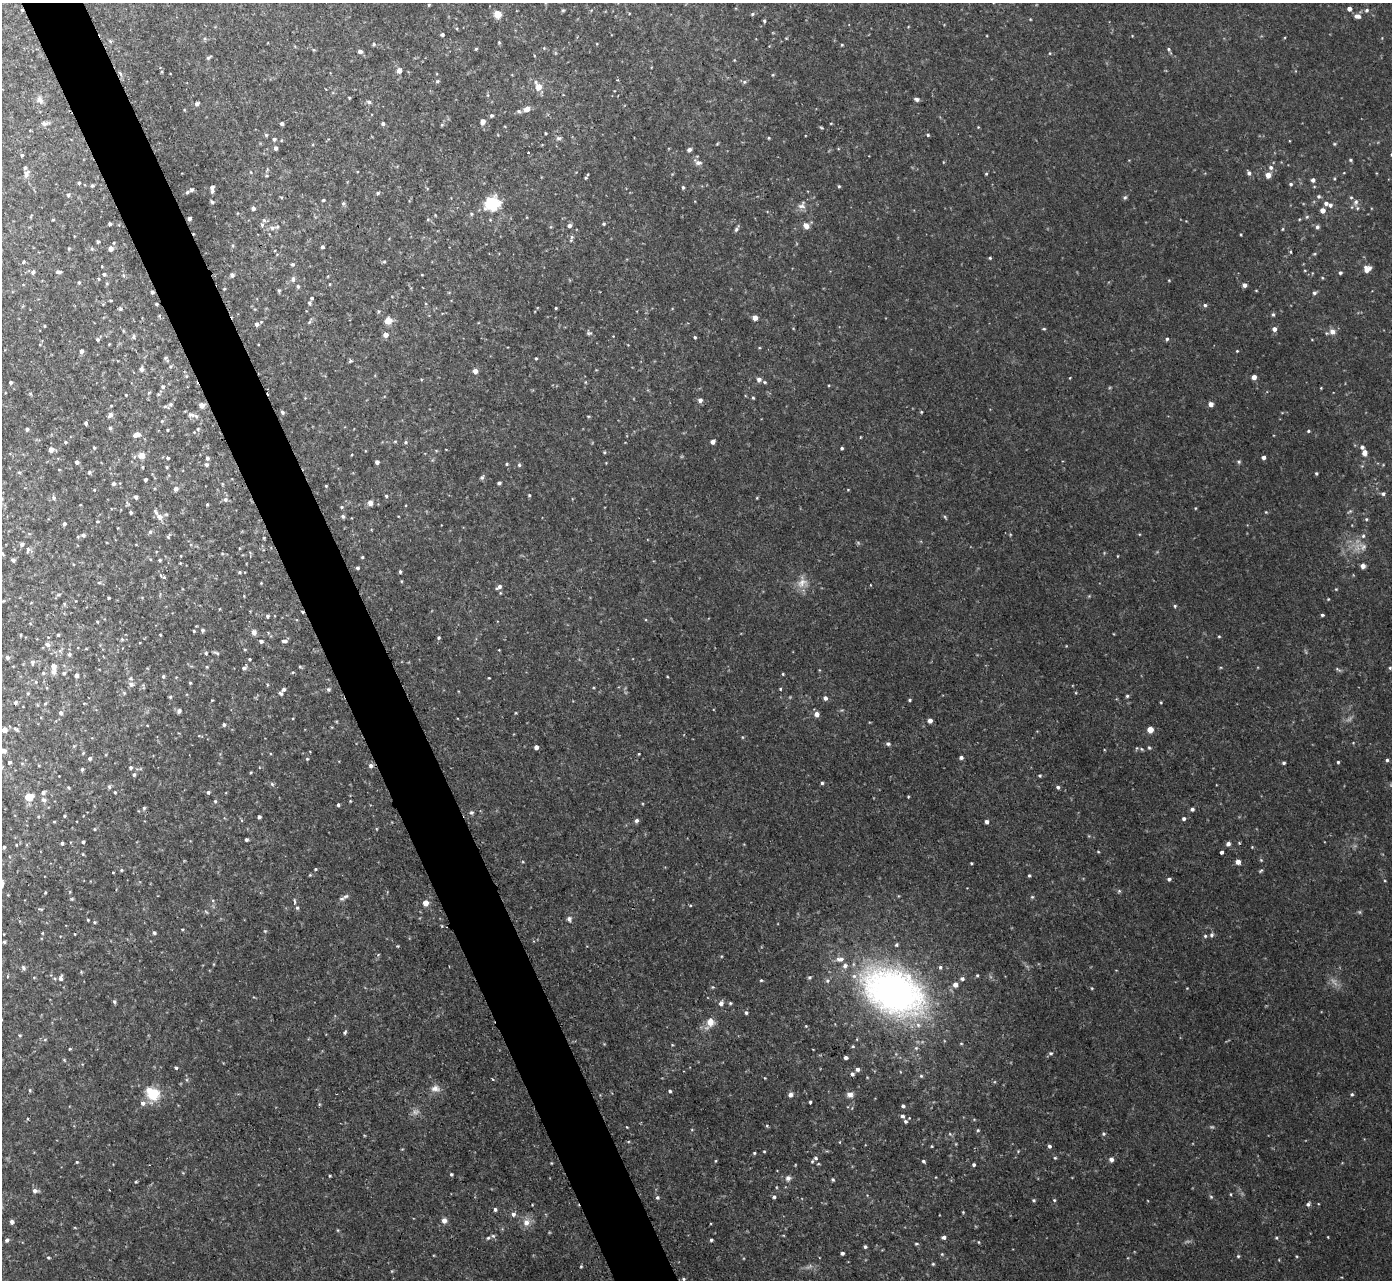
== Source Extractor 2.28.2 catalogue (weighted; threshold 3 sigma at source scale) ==
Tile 11 of 4 x 4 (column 3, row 3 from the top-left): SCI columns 2848-4237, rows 1433-2710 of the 5692 x 5724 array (HDU 1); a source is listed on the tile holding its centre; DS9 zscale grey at full resolution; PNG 1394 x 1282 px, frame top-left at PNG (2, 3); no overlay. Shown black and unused: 4% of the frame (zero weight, under 2 of 3 exposures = <1% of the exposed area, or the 3 px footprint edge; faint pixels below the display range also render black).
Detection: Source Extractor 2.28.2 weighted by HDU 2 'WHT'; one run over the whole footprint, this tile lists its part. Background 0.0659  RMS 0.01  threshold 0.0456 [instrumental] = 3 sigma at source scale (4.5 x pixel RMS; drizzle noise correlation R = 1.50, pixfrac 1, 0.05/0.05 arcsec/px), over >= 5 px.
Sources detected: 453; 1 too faint to see at this stretch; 3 cosmic-ray / hot-pixel residue — not listed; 4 inside a brighter listed object's ellipse — not listed separately; the other 445 listed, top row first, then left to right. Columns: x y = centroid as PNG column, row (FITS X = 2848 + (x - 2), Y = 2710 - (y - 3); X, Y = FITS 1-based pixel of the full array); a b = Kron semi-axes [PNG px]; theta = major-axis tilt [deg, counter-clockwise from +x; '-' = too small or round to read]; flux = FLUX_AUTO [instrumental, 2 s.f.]
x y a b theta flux
429 5 3 3 - 0.8
1349 9 4 4 - 4.1
1367 10 7 5 16 1.9
497 14 5 5 - 26
752 14 5 5 - 1.1
1357 16 9 6 -10 3.7
764 21 4 3 - 1.3
442 35 4 3 - 1.9
110 41 5 4 - 1.2
499 42 5 3 - 0.91
374 44 5 4 - 1.4
476 49 4 3 - 1
1168 49 4 4 - 1.3
360 51 6 4 -21 2.7
209 57 6 3 30 1.4
399 70 5 5 - 5.9
772 75 5 3 - 0.88
437 81 5 3 - 1.2
744 82 5 5 - 1.6
538 87 7 5 -65 12
349 98 4 3 - 0.83
917 99 5 4 - 2.6
39 100 10 9 - 4.9
369 102 7 5 -15 1.9
197 104 5 4 - 2.8
527 109 6 5 - 6.3
519 111 6 5 - 1.7
492 115 4 4 - 1.5
483 122 6 5 - 4.9
44 123 8 7 - 3
383 123 4 4 - 1.8
282 124 4 4 - 2.2
821 127 6 3 -20 0.97
545 133 3 2 - 0.84
266 135 5 5 - 1.2
928 135 4 3 - 1.1
558 138 7 5 18 2
769 138 4 3 - 0.84
274 139 5 4 - 2
717 144 5 3 - 0.85
1334 144 5 3 - 0.94
276 148 5 4 - 2.6
689 149 5 4 - 2.6
22 155 4 3 - 1.4
1350 160 5 4 - 1.2
698 163 9 6 -7 3.1
1271 167 6 6 - 2.9
1249 173 5 5 - 2.1
26 174 11 6 75 3.5
986 174 4 3 - 0.95
1268 175 4 4 - 8.1
586 178 5 4 - 1.3
1313 180 4 4 - 2.8
79 183 5 4 - 1.5
1291 184 4 4 - 1.5
92 186 4 4 - 1.6
839 186 4 3 - 1.2
212 187 4 4 - 2.6
683 187 4 3 - 1.3
191 190 5 4 - 1.6
212 191 5 4 - 1.6
187 192 4 4 - 1.1
378 193 5 4 - 1.2
68 195 5 4 - 1.6
1319 196 5 5 - 1.5
281 197 5 3 - 0.94
1125 197 6 5 - 1.7
1351 197 5 3 - 0.98
323 200 3 3 - 1.1
212 202 4 4 - 1.3
1356 202 7 6 - 2.6
343 203 5 4 - 1.3
493 203 11 9 12 50
1326 203 5 5 - 2.6
802 206 11 9 40 4.6
253 208 4 4 - 2.7
1357 208 5 4 - 1.2
1322 210 4 4 - 6.4
189 219 3 3 - 2.3
428 219 5 3 - 0.98
53 220 4 3 - 0.8
264 220 5 5 - 1.8
110 224 3 3 - 1.7
604 224 4 3 - 1
262 225 6 4 -74 2
569 226 5 4 - 3.1
806 226 8 6 -48 4.8
1317 227 5 5 - 2.1
272 228 8 6 14 3.6
736 229 7 5 68 1.7
1283 229 5 3 - 0.78
571 238 12 3 78 1.9
98 242 4 4 - 1.5
322 247 4 3 - 1.9
92 249 6 4 -19 1.4
110 249 5 5 - 5.6
990 258 4 3 - 0.99
24 262 5 4 - 1.2
384 262 5 3 - 1.2
292 264 5 5 - 1.5
1367 269 8 7 - 6.9
33 272 6 5 - 2.6
58 272 6 4 -8 2.6
1340 273 5 4 - 1.6
104 274 4 3 - 1.6
232 275 5 5 - 2.2
293 279 7 5 82 2.7
79 282 4 4 - 1.1
330 284 4 3 - 0.78
1245 285 5 4 - 3
298 286 5 4 - 1.3
224 289 4 3 - 0.72
152 292 4 4 - 1.6
1314 293 5 5 - 2.1
311 298 3 3 - 1.6
111 300 4 3 - 0.83
309 303 5 4 - 1.6
156 304 3 3 - 1
1205 305 5 4 - 1.7
556 308 3 3 - 0.9
120 309 6 5 - 1.7
1273 314 5 4 - 1.4
755 318 4 4 - 7.6
388 321 7 7 - 8.4
309 322 6 4 86 1.3
256 324 5 4 - 2.7
44 326 4 3 - 0.77
1044 329 4 4 - 0.99
1274 329 5 5 - 4
1332 332 7 7 - 4.9
589 333 7 5 1 1.6
386 335 5 5 - 6.3
133 337 7 4 85 1.6
695 337 4 3 - 1
1167 339 4 4 - 1.4
97 340 4 4 - 1.5
81 351 4 4 - 3.1
1237 351 3 3 - 0.71
536 358 3 3 - 0.97
167 361 7 5 15 1.8
350 361 6 4 22 1.3
141 369 6 5 - 2.5
475 371 4 4 - 6
186 376 5 3 - 1.1
1254 377 4 4 - 6
759 380 6 6 - 3.6
10 382 4 3 - 1.6
163 387 6 5 - 1.9
1321 388 3 3 - 0.65
158 394 5 4 - 1.1
126 395 3 2 - 0.73
753 398 4 3 - 1
700 400 6 5 - 2.9
171 404 5 5 - 1.7
1211 404 4 4 - 5.9
201 405 7 6 - 4.2
165 406 6 4 2 1.3
282 412 5 4 - 1.4
110 415 7 5 47 3
191 415 12 6 -10 3.7
162 421 4 4 - 0.95
86 423 4 3 - 1.7
110 428 4 4 - 1.4
27 429 3 3 - 2.2
168 430 4 2 - 0.8
1308 431 4 3 - 1
136 434 7 5 24 5.7
65 442 4 3 - 1.3
406 442 5 4 - 1.3
713 442 4 4 - 4.4
1362 447 5 4 - 2.3
94 448 4 3 - 1.3
842 448 4 3 - 1.4
51 449 4 4 - 6
604 452 4 4 - 0.98
1364 452 5 5 - 5.7
141 455 8 8 - 5.8
1263 457 4 3 - 3.6
168 458 4 3 - 1.5
207 458 4 4 - 2.4
77 462 4 4 - 2.6
377 462 4 4 - 3.3
1239 462 5 4 - 1.3
206 464 4 4 - 2.1
507 464 4 3 - 1.1
519 465 5 4 - 1.3
167 467 5 3 - 1
19 472 5 3 - 0.86
89 472 6 5 - 1.4
1316 473 4 3 - 1.1
482 477 7 5 67 1.7
145 480 3 3 - 1.8
499 483 4 3 - 2.1
113 484 5 4 - 1.9
326 486 3 3 - 0.83
175 489 6 5 - 2.7
94 490 4 3 - 0.76
1383 494 5 4 - 1.8
529 495 4 3 - 0.96
386 496 4 3 - 1.4
136 497 4 3 - 2.7
54 498 6 5 - 2.1
757 498 4 3 - 0.71
225 499 6 6 - 2.5
370 503 6 6 - 4
207 504 3 3 - 0.98
342 507 4 4 - 1.2
131 512 3 3 - 1.5
1266 512 4 4 - 0.82
343 516 4 4 - 1.9
160 517 9 7 -35 6.1
945 517 6 3 -71 1.1
1366 519 4 4 - 1.1
97 521 4 3 - 0.99
64 524 4 4 - 2
150 532 5 5 - 1.7
83 535 5 4 - 2.1
168 536 7 4 74 1.5
1363 536 5 5 - 1.7
22 544 5 5 - 2.1
1363 547 10 6 52 3.7
28 549 8 5 76 2
181 556 4 2 - 0.7
362 557 3 3 - 1
13 560 5 4 - 2
159 560 4 3 - 1.3
1363 566 4 4 - 5
357 568 3 3 - 1.6
239 572 5 4 - 1.3
400 572 4 3 - 1.5
164 577 5 4 - 1.1
401 581 5 3 - 0.83
802 582 14 10 40 8.4
99 583 5 3 - 1.1
261 583 3 3 - 0.77
499 587 8 5 37 3.3
1336 589 3 3 - 0.73
108 598 3 2 - 1
1328 599 3 3 - 0.69
1175 606 4 4 - 1.1
1322 615 4 3 - 1.4
267 616 4 4 - 1.8
97 622 4 3 - 0.83
203 630 5 5 - 1.6
194 631 4 3 - 0.85
254 632 7 6 - 3.4
58 635 3 3 - 1.2
1219 636 5 3 - 0.82
438 638 4 4 - 1.4
122 639 5 5 - 1.4
261 641 5 4 - 2.3
284 641 6 3 5 2.7
48 645 8 6 -45 2.9
206 653 4 3 - 1.1
217 653 6 4 -41 1.5
69 654 6 5 - 1.8
7 658 5 5 - 2.6
249 659 3 3 - 1.1
32 662 6 5 - 2.4
207 667 5 3 - 0.91
54 668 14 6 -89 5.6
244 668 5 4 - 2.4
1390 668 5 4 - 1.2
293 672 4 3 - 0.9
43 673 5 5 - 1.4
64 673 4 4 - 1.5
783 674 3 3 - 0.88
76 675 4 4 - 3.2
163 676 5 4 - 1.4
489 678 4 2 - 0.64
36 682 5 3 - 0.97
190 683 4 3 - 0.99
131 685 8 7 - 3.4
283 689 4 4 - 2.2
328 689 5 5 - 1.6
780 689 4 3 - 0.88
28 693 4 4 - 1.1
281 694 5 4 - 1.9
1127 696 4 4 - 1.3
170 697 5 4 - 1
825 698 5 4 - 2.9
909 700 4 3 - 1.1
15 703 5 5 - 1.7
84 703 4 3 - 0.74
179 711 5 5 - 2.7
60 713 5 4 - 2.8
817 714 5 5 - 5
930 721 4 4 - 4.9
224 725 5 4 - 1.6
16 729 7 4 -44 1.5
4 730 5 5 - 6.8
1150 730 4 4 - 15
888 744 5 5 - 1.8
536 747 4 4 - 3.9
1149 747 4 4 - 1.1
4 751 7 5 -1 2.7
639 754 4 3 - 0.7
961 757 4 4 - 2.3
90 759 4 4 - 2.1
307 759 4 3 - 0.83
1387 760 4 4 - 1.5
9 762 4 4 - 1.5
1338 762 3 3 - 1.1
1284 763 3 3 - 1.5
371 766 6 6 - 2.9
130 768 4 4 - 1.7
82 769 4 3 - 1.6
134 775 4 4 - 1.8
1040 776 4 3 - 1.2
822 783 4 4 - 1.4
272 784 5 4 - 1.4
1058 787 4 4 - 2.1
115 792 4 3 - 0.96
208 792 5 4 - 1.7
43 793 6 5 - 2.2
29 797 8 6 15 13
43 800 7 6 - 2.6
215 801 5 4 - 1.3
338 805 3 3 - 1.6
144 808 5 4 - 1.4
1192 809 4 4 - 2.1
471 813 6 5 - 1.6
64 816 3 3 - 1.1
259 817 3 3 - 2
1184 819 4 4 - 2
636 821 6 5 - 2.2
986 822 4 4 - 2.9
94 829 4 3 - 0.88
246 840 3 3 - 1.8
83 842 4 3 - 1.6
62 843 4 3 - 1.7
1228 844 5 5 - 2.8
4 847 3 3 - 1.3
1098 852 5 3 - 0.82
1221 852 4 3 - 4.1
83 854 4 4 - 0.89
1261 860 4 4 - 0.92
1238 862 4 4 - 5.6
971 863 3 3 - 0.87
315 869 5 3 - 0.91
121 870 5 3 - 0.95
1261 871 6 3 44 1.1
113 872 4 2 - 0.67
310 875 4 4 - 0.84
1029 875 4 3 - 1.1
1169 879 4 4 - 2
1119 891 5 4 - 1.4
346 896 9 5 29 2.7
1032 897 5 4 - 1
425 903 5 4 - 8.6
297 908 5 4 - 1.4
569 919 8 5 -83 2.3
88 920 4 3 - 0.76
94 922 4 4 - 1.1
182 929 4 3 - 0.75
154 933 4 4 - 1.7
1211 935 5 5 - 1.8
1205 936 5 5 - 1.3
4 942 4 4 - 1.2
897 945 4 4 - 1.3
840 959 11 6 4 4.2
940 967 5 4 - 1.5
23 968 7 4 -71 1.6
977 975 4 3 - 0.95
809 977 5 4 - 1.3
61 978 7 5 86 2.6
962 979 5 4 - 2.1
761 980 4 3 - 0.95
955 985 5 5 - 4.9
894 992 57 38 -26 380
114 1002 5 4 - 1.6
721 1003 6 6 - 3.5
730 1003 4 4 - 1
746 1013 4 4 - 1.7
710 1022 7 6 - 11
345 1032 6 4 71 1.4
20 1035 4 4 - 0.94
70 1049 4 3 - 0.85
1051 1053 6 4 0 1.5
846 1058 4 3 - 2.7
176 1068 5 4 - 1.3
857 1069 5 5 - 2.9
852 1074 4 4 - 2.4
921 1076 5 4 - 1.2
492 1079 4 2 - 0.77
435 1088 12 8 -4 5.5
30 1090 5 3 - 0.97
670 1091 4 3 - 1.4
152 1094 15 11 -38 28
1352 1094 4 4 - 1.2
790 1095 5 4 - 3.9
850 1095 8 6 -12 4.4
810 1102 3 3 - 1.3
143 1103 7 6 - 3.2
903 1106 4 4 - 1.8
902 1116 5 4 - 2
905 1121 6 5 - 1.7
627 1127 3 3 - 0.63
978 1130 4 4 - 1.1
1104 1134 5 4 - 1.3
1049 1146 4 4 - 2
764 1151 4 2 - 0.71
754 1153 4 3 - 1
816 1158 5 4 - 1.5
1055 1158 5 3 - 0.91
1111 1159 5 5 - 3.1
812 1161 4 4 - 1.1
923 1161 4 3 - 1.5
77 1162 4 4 - 0.91
974 1165 4 4 - 1.5
451 1174 4 3 - 1.2
330 1176 3 2 - 0.86
788 1178 7 7 - 3
833 1179 5 3 - 1.2
136 1182 4 3 - 0.91
35 1191 6 5 - 3.1
657 1197 5 5 - 1.8
774 1197 4 4 - 1.6
1211 1197 5 4 - 1.1
1034 1200 5 3 - 1.1
1054 1200 4 4 - 0.99
1308 1204 6 5 - 2.1
495 1209 5 4 - 1.7
963 1212 3 3 - 0.71
513 1214 6 6 - 2.7
444 1220 6 6 - 3.8
12 1222 4 4 - 3.3
526 1222 8 8 - 6.5
337 1230 5 3 - 0.85
493 1236 5 5 - 1.6
944 1237 4 4 - 2.7
488 1238 5 4 - 1.3
1276 1238 4 4 - 1
7 1240 4 4 - 2.4
711 1240 3 3 - 1.5
978 1242 4 3 - 0.73
916 1244 5 3 - 1
865 1247 4 3 - 1.6
842 1253 3 3 - 1.9
942 1254 4 4 - 0.89
1238 1256 5 4 - 1
48 1258 4 3 - 1
933 1264 4 4 - 0.96
581 1266 4 3 - 0.76
684 1279 5 3 - 0.93